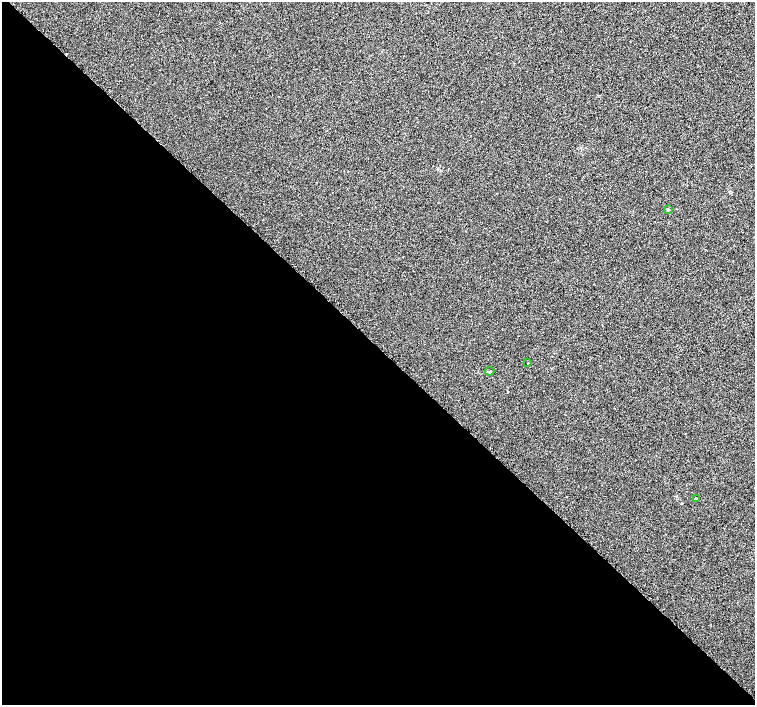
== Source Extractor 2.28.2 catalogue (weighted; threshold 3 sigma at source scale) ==
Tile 14 of 4 x 4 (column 2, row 4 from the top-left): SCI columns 1560-3065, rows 207-1612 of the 6096 x 6087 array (HDU 1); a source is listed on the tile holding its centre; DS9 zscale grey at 2 x 2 block average (1 PNG px = mean of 2 x 2 image px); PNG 757 x 707 px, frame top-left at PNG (2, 2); each listed source drawn as its Kron ellipse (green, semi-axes under 4 px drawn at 4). Shown black and unused: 51% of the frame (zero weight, under 2 of 3 exposures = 2% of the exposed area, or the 3 px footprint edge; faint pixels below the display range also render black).
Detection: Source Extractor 2.28.2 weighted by HDU 2 'WHT'; one run over the whole footprint, this tile lists its part. Background 0.00785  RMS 0.0056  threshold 0.0252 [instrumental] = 3 sigma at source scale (4.5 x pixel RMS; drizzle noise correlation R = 1.50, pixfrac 1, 0.0396/0.0396 arcsec/px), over >= 5 px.
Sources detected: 5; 1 cosmic-ray / hot-pixel residue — neither listed nor drawn; the other 4 listed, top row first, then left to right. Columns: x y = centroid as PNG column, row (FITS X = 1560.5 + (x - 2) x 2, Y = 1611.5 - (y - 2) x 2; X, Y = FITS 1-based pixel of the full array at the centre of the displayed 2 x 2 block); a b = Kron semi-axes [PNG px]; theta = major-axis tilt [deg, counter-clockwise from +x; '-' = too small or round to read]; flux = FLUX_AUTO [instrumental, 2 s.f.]
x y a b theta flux
668 210 4 3 - 1.4
528 363 2 2 - 5.7
490 371 5 3 - 1.4
696 499 4 3 - 1.9